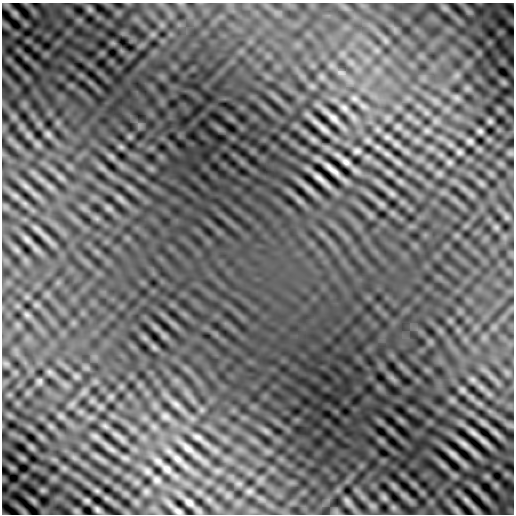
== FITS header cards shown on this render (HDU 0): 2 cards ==
NAXIS1  =                  512
NAXIS2  =                  512

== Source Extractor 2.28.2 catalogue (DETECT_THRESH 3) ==
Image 512 x 512 px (HDU 0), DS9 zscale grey, 1 PNG px = 1 image px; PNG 516 x 516 px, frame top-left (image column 1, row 512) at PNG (2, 3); no overlay
Background 4.29e-04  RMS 0.0026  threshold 0.00794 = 3 sigma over >= 5 px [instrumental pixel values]
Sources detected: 53; all 53 listed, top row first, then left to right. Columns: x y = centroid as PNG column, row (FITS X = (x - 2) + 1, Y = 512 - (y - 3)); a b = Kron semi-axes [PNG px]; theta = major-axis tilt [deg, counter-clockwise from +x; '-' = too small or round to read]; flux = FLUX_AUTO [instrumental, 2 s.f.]
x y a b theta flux
90 9 8 7 - 0.47
344 108 10 7 -45 0.58
333 118 18 7 -43 0.99
490 121 6 6 - 0.28
323 129 24 6 -40 1.1
480 131 8 6 -16 0.36
48 134 11 7 -50 0.53
387 137 9 6 -15 0.42
470 141 8 6 -19 0.42
121 147 7 6 - 0.4
378 147 8 6 -21 0.39
357 151 6 4 5 0.52
459 152 8 6 -15 0.34
387 154 10 5 -35 0.6
111 156 11 5 -45 0.6
346 162 11 6 -36 0.96
332 170 18 4 -40 1.6
321 180 25 5 -41 1.8
308 188 22 4 -39 1.3
392 194 7 4 -19 0.43
120 198 12 5 -50 0.69
108 208 9 5 -31 0.53
27 239 12 6 -49 0.53
27 315 7 4 -18 0.35
40 381 7 6 - 0.37
462 390 8 6 -45 0.39
176 404 15 7 -41 0.98
165 416 12 8 -25 0.73
105 426 8 5 -45 0.45
473 433 19 6 -40 0.92
95 436 10 5 -27 0.59
198 437 14 7 -30 0.82
464 444 20 7 -38 0.92
187 448 19 8 -41 1.2
111 449 14 5 -36 0.81
453 455 23 7 -42 1
177 459 14 8 -42 0.95
158 461 13 7 -38 0.81
167 469 10 6 -47 0.82
147 471 9 7 -45 0.47
157 480 9 7 -41 0.48
475 489 11 6 -45 0.66
97 491 7 4 -1 0.3
249 491 7 4 -18 0.42
384 498 10 7 -51 0.48
33 500 10 4 -48 0.47
87 500 8 6 -38 0.34
467 500 20 7 -48 1
347 501 14 7 -52 0.74
189 502 6 4 -39 0.5
97 509 8 6 -46 0.39
457 510 15 5 -55 0.73
178 511 10 5 -37 0.41